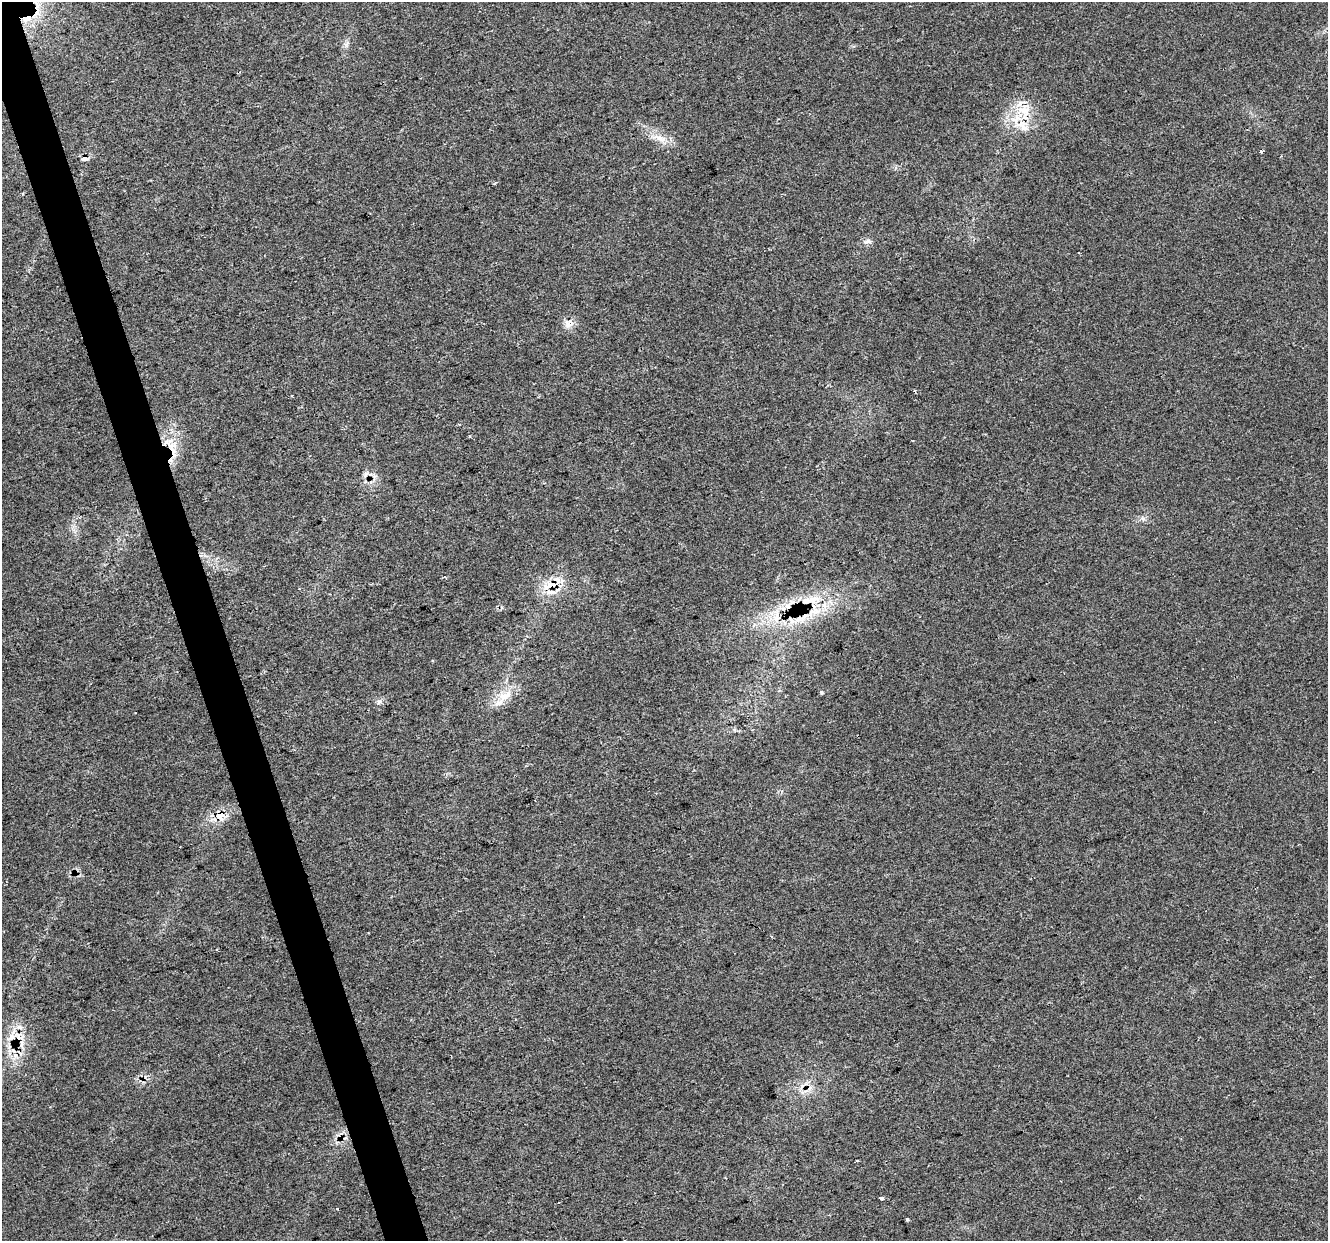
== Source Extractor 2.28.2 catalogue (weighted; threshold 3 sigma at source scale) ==
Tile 11 of 4 x 4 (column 3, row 3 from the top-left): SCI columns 2656-3981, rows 1350-2588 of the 5308 x 5124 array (HDU 1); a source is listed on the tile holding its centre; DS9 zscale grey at full resolution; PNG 1330 x 1243 px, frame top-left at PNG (2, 2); no overlay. Shown black and unused: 3% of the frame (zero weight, under 2 of 3 exposures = <1% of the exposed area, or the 3 px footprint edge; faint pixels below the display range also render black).
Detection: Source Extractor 2.28.2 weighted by HDU 2 'WHT'; one run over the whole footprint, this tile lists its part. Background 0.0307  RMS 0.0063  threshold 0.0284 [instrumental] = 3 sigma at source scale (4.5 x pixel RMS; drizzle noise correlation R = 1.50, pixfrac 1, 0.0396/0.0396 arcsec/px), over >= 5 px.
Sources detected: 33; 1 cosmic-ray / hot-pixel residue — not listed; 7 inside a brighter listed object's ellipse — not listed separately; the other 25 listed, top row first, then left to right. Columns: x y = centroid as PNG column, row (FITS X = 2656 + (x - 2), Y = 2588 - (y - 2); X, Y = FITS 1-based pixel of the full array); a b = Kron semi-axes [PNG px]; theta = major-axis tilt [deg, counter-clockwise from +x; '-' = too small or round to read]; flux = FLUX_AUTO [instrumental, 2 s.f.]
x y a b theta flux
26 19 17 8 18 8.2
347 44 10 4 31 1.7
1024 111 24 18 -34 18
660 138 21 8 -22 7.6
1261 151 3 3 - 1.1
85 159 9 5 9 2.9
868 241 11 5 6 2.4
568 324 14 12 53 5.1
915 391 3 3 - 0.89
292 395 3 2 - 0.69
169 442 18 13 12 11
551 585 21 9 16 14
789 604 26 8 45 9.7
813 611 29 13 23 19
432 661 3 2 - 0.81
821 692 4 3 - 1.4
505 696 25 12 28 12
379 702 8 5 62 1.8
219 816 17 10 26 11
368 933 2 2 - 0.53
18 1037 18 12 -22 10
810 1088 9 3 45 1.6
857 1161 3 2 - 0.68
881 1198 3 3 - 13
907 1219 4 3 - 2.3
Overlapping masked pixels (flux is a lower limit): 6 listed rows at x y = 26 19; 551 585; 789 604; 813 611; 219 816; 18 1037
Unlisted compact peaks at least as high as the median listed source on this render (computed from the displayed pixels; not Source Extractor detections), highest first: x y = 1143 518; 734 730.